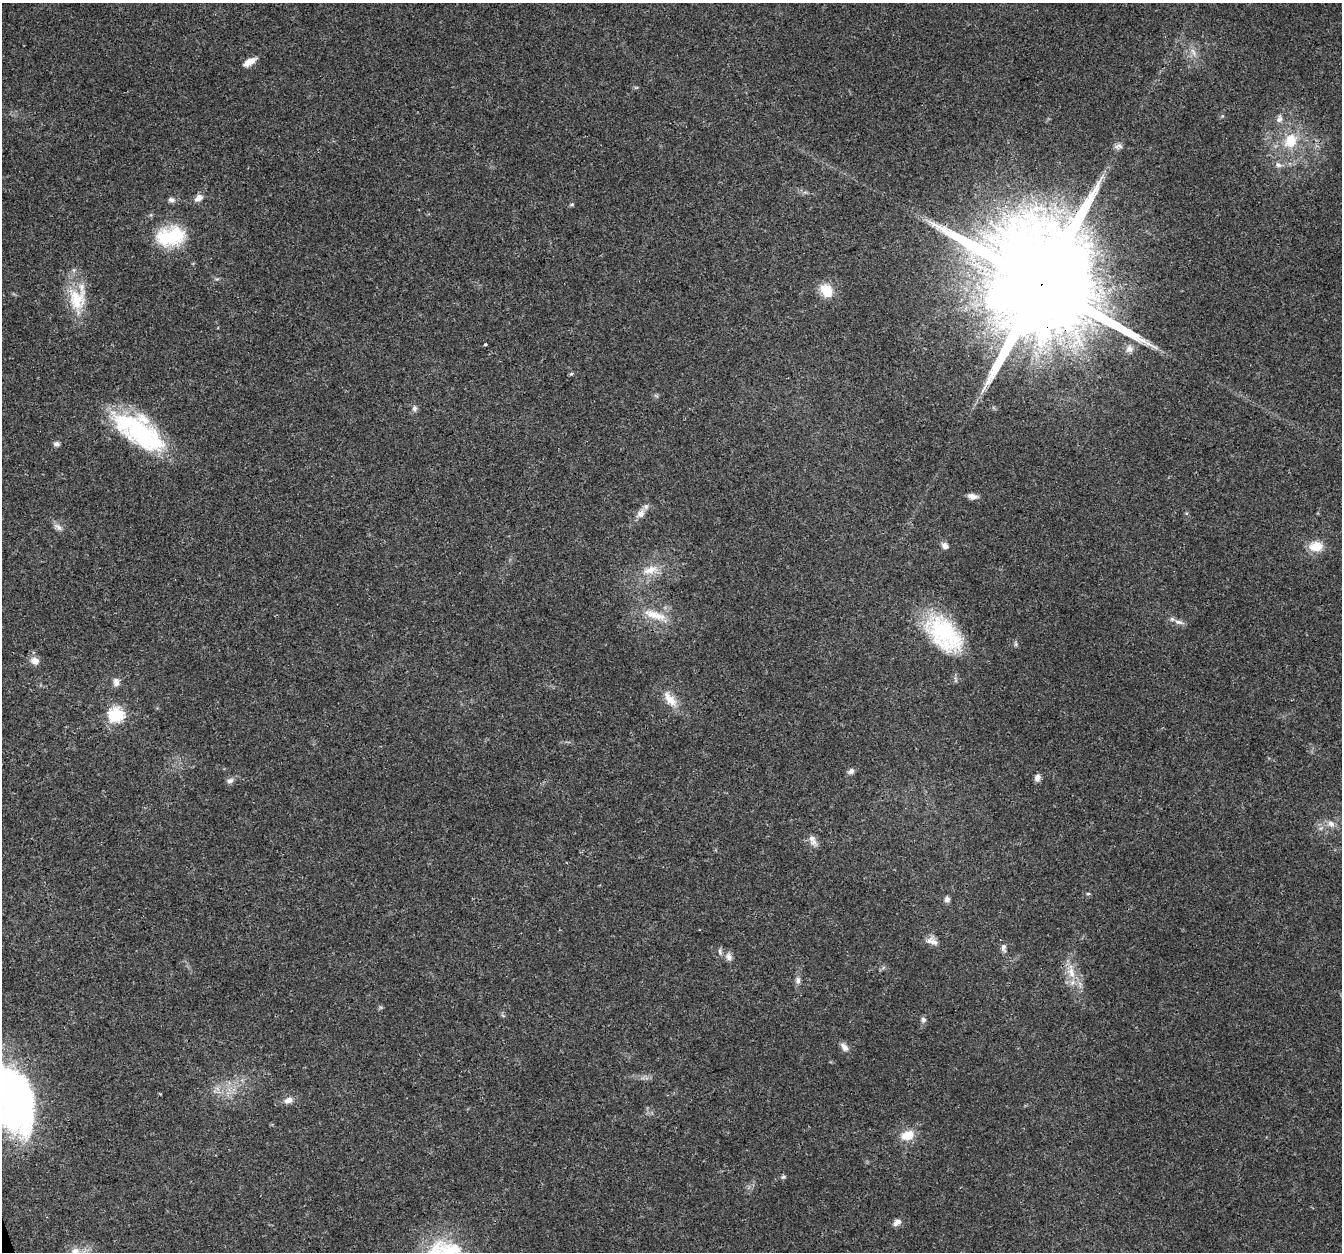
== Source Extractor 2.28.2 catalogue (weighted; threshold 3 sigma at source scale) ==
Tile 7 of 4 x 4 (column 3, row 2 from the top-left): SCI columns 2679-4018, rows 2618-3867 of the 5357 x 5182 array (HDU 1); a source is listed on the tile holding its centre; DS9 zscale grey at full resolution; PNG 1344 x 1254 px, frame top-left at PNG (2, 3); no overlay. Shown black and unused: <1% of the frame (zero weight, under 3 of 4 exposures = <1% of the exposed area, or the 3 px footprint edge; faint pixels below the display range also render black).
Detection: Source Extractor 2.28.2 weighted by HDU 2 'WHT'; one run over the whole footprint, this tile lists its part. Background 0.026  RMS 0.0019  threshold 0.00871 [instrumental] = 3 sigma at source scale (4.5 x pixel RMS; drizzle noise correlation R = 1.50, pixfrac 1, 0.0396/0.0396 arcsec/px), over >= 5 px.
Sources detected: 55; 2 inside a brighter listed object's ellipse — not listed separately; the other 53 listed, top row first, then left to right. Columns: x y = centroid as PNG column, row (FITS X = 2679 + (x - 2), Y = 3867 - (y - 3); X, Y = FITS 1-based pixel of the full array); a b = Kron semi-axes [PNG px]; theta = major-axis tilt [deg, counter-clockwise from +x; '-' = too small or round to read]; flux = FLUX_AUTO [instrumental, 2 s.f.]
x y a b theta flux
1193 52 12 5 -66 0.94
249 62 16 7 29 1.8
1279 119 10 8 69 0.89
1290 141 22 18 60 5.9
1119 146 12 6 -12 0.76
1278 165 9 7 -20 0.8
199 198 11 7 33 1.3
171 200 8 7 - 0.62
572 204 6 4 43 0.27
171 236 38 24 9 10
1041 284 36 26 14 8300
826 290 18 14 -56 3.7
77 300 30 24 77 7
485 344 3 3 - 0.21
1129 349 10 9 - 0.89
571 374 6 4 1 0.32
414 408 8 7 - 0.63
142 434 57 31 -38 24
56 444 8 5 6 0.56
972 496 11 6 -11 1.2
640 514 15 9 45 1.5
58 527 14 7 -37 0.93
945 546 10 7 -41 0.85
1316 546 16 11 0 3.2
650 570 24 11 17 3.1
653 615 25 12 -20 4.1
1179 622 13 6 -10 0.99
944 634 53 29 -46 18
34 661 11 9 -25 1.5
116 682 11 8 -83 0.99
670 699 27 11 -52 3
116 715 7 7 - 35
851 771 8 6 36 0.71
1037 778 9 7 79 0.8
230 781 10 7 31 0.72
1331 824 11 8 -41 1.1
813 841 17 8 -62 1.3
1088 894 5 3 - 0.24
947 899 7 6 - 0.76
934 942 12 9 -39 1.2
1004 948 12 7 -82 0.75
720 951 10 5 -87 0.54
729 957 11 8 -64 1
1071 973 18 10 -72 3
798 980 10 7 88 0.77
923 1020 8 7 - 0.55
844 1047 12 7 -50 1.1
13 1100 67 36 -71 68
288 1100 12 8 21 1.2
907 1135 15 10 17 3.4
783 1177 6 5 - 0.37
897 1222 11 7 33 1
75 1251 12 9 7 1.4
Overlapping masked pixels (flux is a lower limit): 1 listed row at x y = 1041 284
Isophote crosses this tile's border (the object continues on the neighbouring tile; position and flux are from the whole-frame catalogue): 2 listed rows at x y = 13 1100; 75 1251